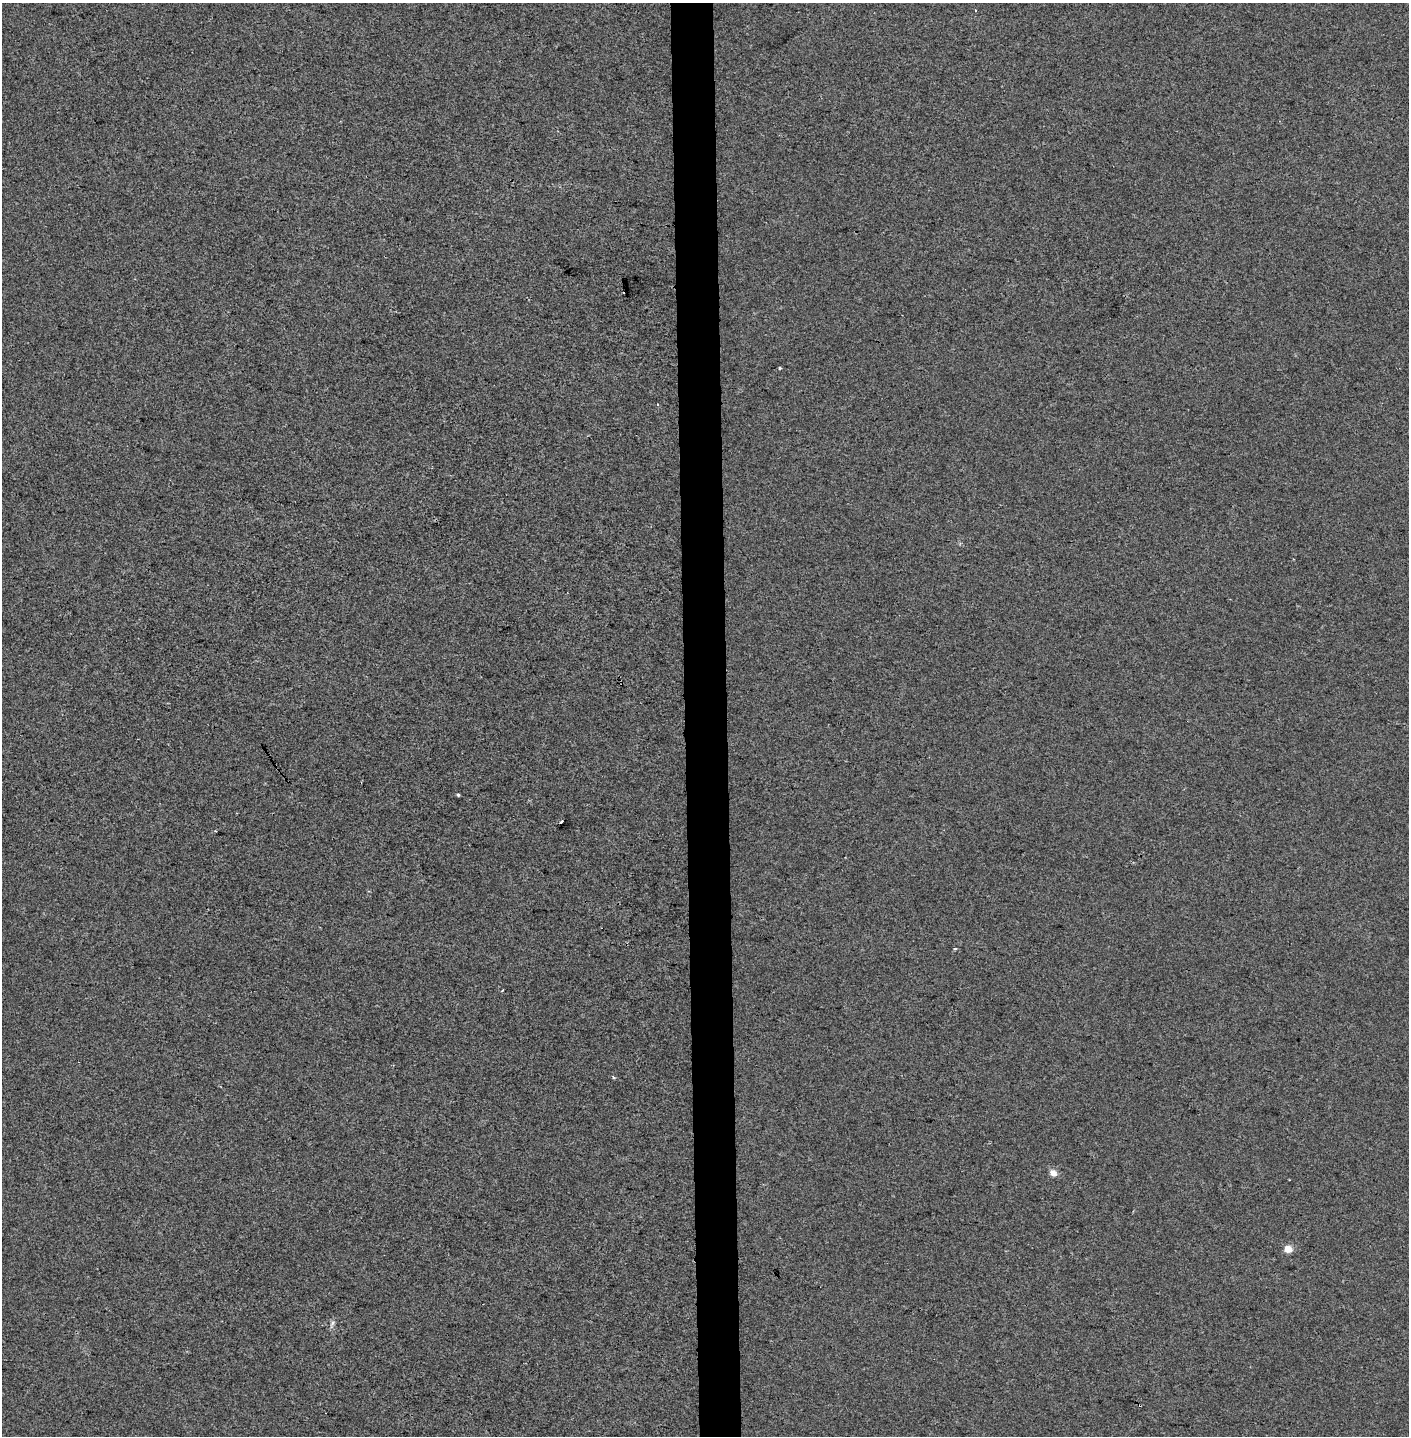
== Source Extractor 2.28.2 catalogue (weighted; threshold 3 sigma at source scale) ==
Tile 5 of 3 x 3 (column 2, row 2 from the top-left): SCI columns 1578-2984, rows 1436-2869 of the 4563 x 4312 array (HDU 1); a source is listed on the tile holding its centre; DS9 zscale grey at full resolution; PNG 1411 x 1438 px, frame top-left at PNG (2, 3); no overlay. Shown black and unused: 3% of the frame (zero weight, under 2 of 3 exposures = <1% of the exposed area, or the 3 px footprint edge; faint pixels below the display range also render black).
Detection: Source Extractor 2.28.2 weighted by HDU 2 'WHT'; one run over the whole footprint, this tile lists its part. Background 0.00647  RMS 0.006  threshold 0.0271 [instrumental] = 3 sigma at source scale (4.5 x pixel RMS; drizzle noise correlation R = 1.50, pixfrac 1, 0.0396/0.0396 arcsec/px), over >= 5 px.
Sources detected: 10; all 10 listed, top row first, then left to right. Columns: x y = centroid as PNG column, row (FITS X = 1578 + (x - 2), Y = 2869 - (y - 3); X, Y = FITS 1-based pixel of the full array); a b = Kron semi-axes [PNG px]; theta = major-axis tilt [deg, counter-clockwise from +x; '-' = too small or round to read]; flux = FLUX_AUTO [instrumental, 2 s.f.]
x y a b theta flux
780 368 3 3 - 2.2
657 405 3 3 - 0.77
458 795 3 3 - 0.93
561 821 3 2 - 0.98
955 949 4 3 - 0.69
613 1077 5 3 - 0.59
1053 1173 7 5 -42 5.3
1288 1249 5 4 - 14
332 1323 7 5 49 1.5
1140 1405 3 3 - 1.4
Overlapping masked pixels (flux is a lower limit): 1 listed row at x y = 1140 1405